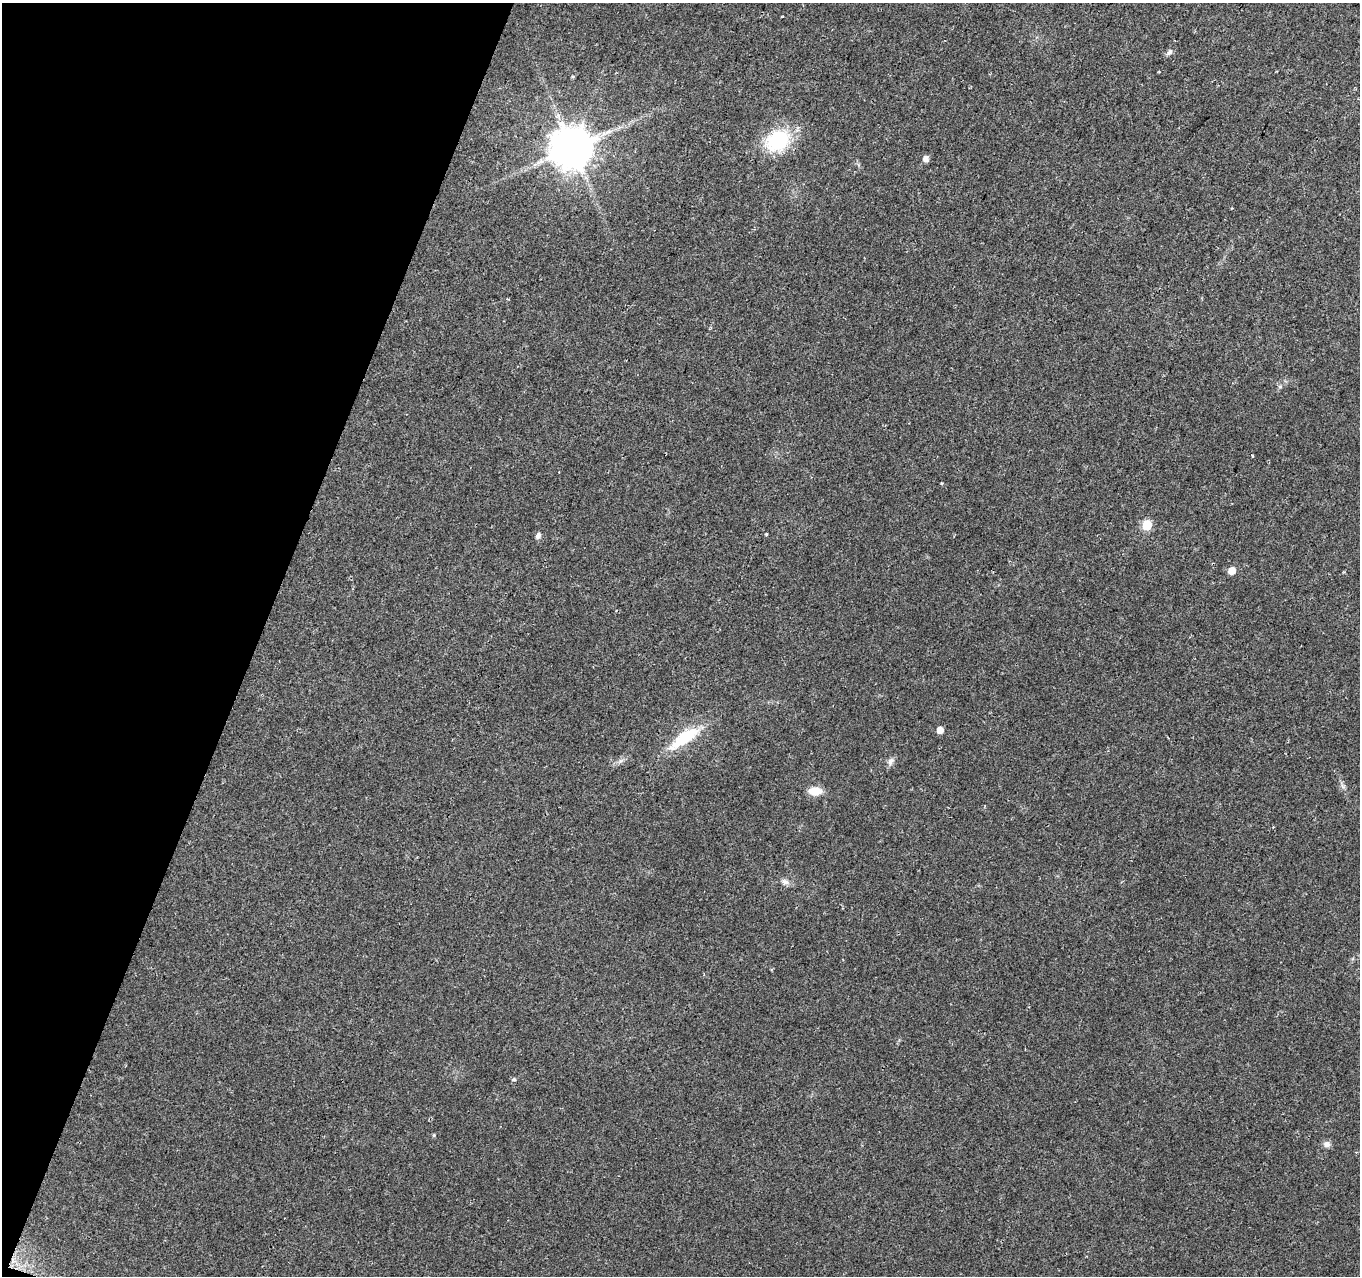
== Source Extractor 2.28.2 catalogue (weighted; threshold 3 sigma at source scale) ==
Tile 9 of 4 x 4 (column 1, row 3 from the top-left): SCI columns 1-1358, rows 1486-2759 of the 5436 x 5585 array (HDU 1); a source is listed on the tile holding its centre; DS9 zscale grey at full resolution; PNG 1362 x 1278 px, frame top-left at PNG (2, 3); no overlay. Shown black and unused: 19% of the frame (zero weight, under 2 of 3 exposures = <1% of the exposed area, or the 3 px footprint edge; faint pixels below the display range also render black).
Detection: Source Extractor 2.28.2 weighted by HDU 2 'WHT'; one run over the whole footprint, this tile lists its part. Background 0.07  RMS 0.0055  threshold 0.0247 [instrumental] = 3 sigma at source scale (4.5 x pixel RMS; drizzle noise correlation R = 1.50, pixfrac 1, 0.0396/0.0396 arcsec/px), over >= 5 px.
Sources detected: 21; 1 cosmic-ray / hot-pixel residue — not listed; the other 20 listed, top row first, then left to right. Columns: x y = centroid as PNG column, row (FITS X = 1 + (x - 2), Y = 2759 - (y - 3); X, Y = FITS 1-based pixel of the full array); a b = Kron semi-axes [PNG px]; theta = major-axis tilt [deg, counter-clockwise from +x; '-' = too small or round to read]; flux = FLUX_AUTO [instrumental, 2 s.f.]
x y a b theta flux
783 16 3 2 - 0.42
1169 52 8 5 48 1.5
1159 72 2 2 - 0.52
777 141 23 18 32 40
572 148 11 11 - 1900
925 158 6 5 - 3.1
1252 456 3 3 - 0.53
941 483 3 2 - 0.93
1147 525 6 5 - 29
766 534 3 3 - 0.61
538 536 8 6 62 1.7
1232 571 6 5 - 6.3
940 730 5 5 - 5.1
685 737 39 13 36 24
891 761 12 6 63 2.1
815 791 14 9 -2 7.2
785 882 10 7 -10 2.2
514 1079 6 5 - 1
434 1135 4 4 - 0.66
1327 1144 9 8 - 2.3